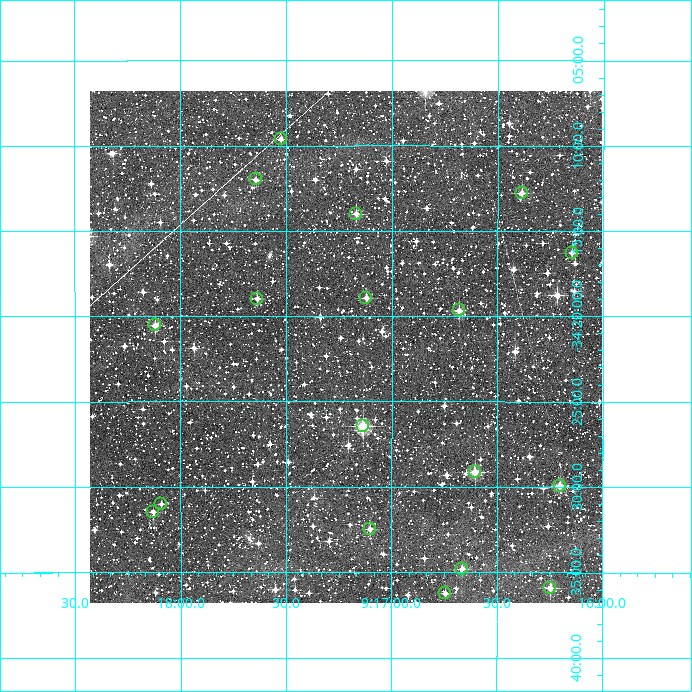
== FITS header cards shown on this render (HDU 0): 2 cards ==
NAXIS1  =                  512
NAXIS2  =                  512

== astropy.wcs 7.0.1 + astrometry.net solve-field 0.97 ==
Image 512 x 512 px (HDU 0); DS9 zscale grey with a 90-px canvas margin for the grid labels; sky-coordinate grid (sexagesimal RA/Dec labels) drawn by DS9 from the SOLVED WCS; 18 Tycho-2 reference stars matched to detected sources circled (green)
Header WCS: RA---TAN/DEC--TAN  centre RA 09:17:13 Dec -34:22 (139.30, -34.36 deg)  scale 3.52 arcsec/px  FOV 30.0' x 30.0'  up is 0 deg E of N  parity normal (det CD < 0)
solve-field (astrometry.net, Tycho-2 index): VERIFIED the header's WCS against the Tycho-2 star catalogue (18 matches, 1 conflicts) and refined it, rather than solving blind
Solved WCS: RA---TAN-SIP/DEC--TAN-SIP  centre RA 09:17:13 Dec -34:22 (139.30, -34.36 deg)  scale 3.52 arcsec/px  FOV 30.0' x 30.0'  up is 0 deg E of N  parity normal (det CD < 0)
The solver's refit moves the header's centre by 1.8 arcsec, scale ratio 1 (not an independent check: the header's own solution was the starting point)
Tycho-2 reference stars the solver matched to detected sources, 18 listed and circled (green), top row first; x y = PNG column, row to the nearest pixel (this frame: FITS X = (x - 90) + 1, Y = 512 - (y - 91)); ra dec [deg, ICRS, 3 dp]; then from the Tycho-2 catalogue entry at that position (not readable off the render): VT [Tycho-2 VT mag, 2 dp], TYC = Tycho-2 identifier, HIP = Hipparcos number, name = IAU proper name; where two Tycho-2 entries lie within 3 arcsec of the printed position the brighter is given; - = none
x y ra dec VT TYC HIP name
281 139 139.381 -34.161 11.61 7160-2197-1 - -
256 179 139.411 -34.200 11.60 7160-1369-1 - -
522 193 139.097 -34.213 11.32 7160-1675-1 - -
356 214 139.292 -34.233 10.95 7160-455-1 - -
572 253 139.037 -34.271 11.26 7160-633-1 - -
366 298 139.280 -34.315 11.56 7160-1159-1 - -
257 299 139.409 -34.316 11.23 7160-491-1 - -
459 310 139.170 -34.328 10.58 7160-995-1 - -
155 325 139.530 -34.342 11.18 7161-1310-1 - -
363 426 139.284 -34.441 10.10 7160-1493-1 - -
475 472 139.152 -34.485 10.56 7160-1467-1 - -
560 486 139.050 -34.499 10.64 7160-1539-1 - -
161 504 139.523 -34.516 13.28 7161-1394-1 - -
153 512 139.532 -34.524 11.94 7161-2348-1 - -
370 529 139.276 -34.541 11.66 7160-2067-1 - -
462 569 139.167 -34.580 11.39 7160-2191-1 - -
550 588 139.062 -34.598 11.27 7160-2311-1 - -
445 593 139.186 -34.604 11.73 7160-2373-1 - -